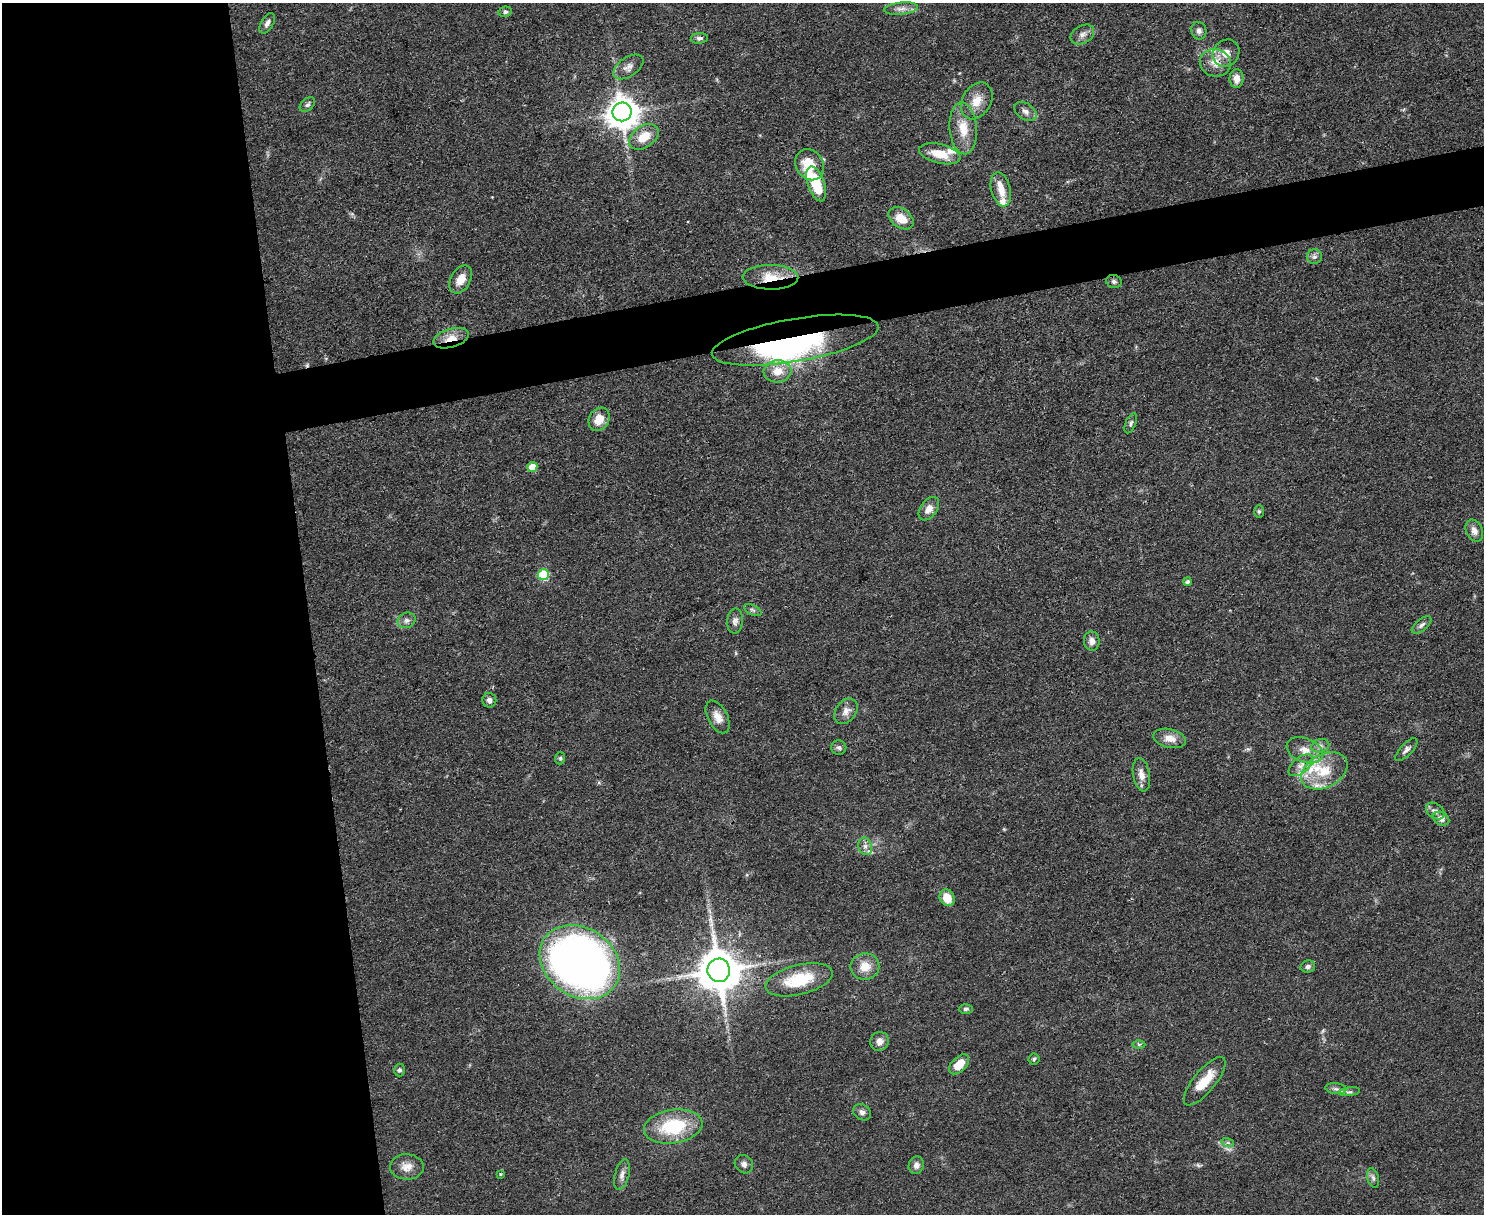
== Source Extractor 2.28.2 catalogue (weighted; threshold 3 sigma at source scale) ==
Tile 7 of 3 x 4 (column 1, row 3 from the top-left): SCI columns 136-1617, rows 1213-2424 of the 4832 x 4849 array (HDU 1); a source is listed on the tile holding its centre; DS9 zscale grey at full resolution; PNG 1486 x 1216 px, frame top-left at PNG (2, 3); each listed source drawn as its Kron ellipse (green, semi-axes under 4 px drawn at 4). Shown black and unused: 25% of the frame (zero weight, under 3 of 4 exposures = <1% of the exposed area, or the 3 px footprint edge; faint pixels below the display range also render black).
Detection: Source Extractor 2.28.2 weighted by HDU 2 'WHT'; one run over the whole footprint, this tile lists its part. Background 0.0514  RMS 0.0049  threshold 0.022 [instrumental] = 3 sigma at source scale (4.5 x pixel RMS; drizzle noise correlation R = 1.50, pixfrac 1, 0.05/0.05 arcsec/px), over >= 5 px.
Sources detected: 94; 1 too faint to see at this stretch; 1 inside a brighter object's white glare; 1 cosmic-ray / hot-pixel residue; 1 long thin detection or spike segment (spike, bleed or trail) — neither listed nor drawn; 10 inside a brighter listed object's ellipse — not listed separately; the other 80 listed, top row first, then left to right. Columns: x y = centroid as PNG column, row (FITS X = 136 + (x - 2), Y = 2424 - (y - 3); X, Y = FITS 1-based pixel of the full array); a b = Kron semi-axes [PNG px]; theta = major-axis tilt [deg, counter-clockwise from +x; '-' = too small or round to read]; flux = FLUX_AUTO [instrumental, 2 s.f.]
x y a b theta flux
901 9 17 6 6 3.1
505 12 6 5 - 1.1
267 23 11 6 59 2.1
1199 31 9 7 -71 1.9
1082 35 12 9 31 2.9
699 38 8 5 6 1.4
1226 53 14 12 48 5.4
1215 63 15 13 -12 6.4
628 67 17 9 34 3.4
1236 79 9 7 -89 4.1
977 101 20 14 59 7.3
307 104 9 6 42 1.4
1025 111 12 8 -35 2.7
622 112 9 9 - 840
963 128 26 13 -85 10
644 137 16 10 35 9
940 154 21 9 -13 10
810 165 16 13 -57 14
816 184 18 8 -71 20
1001 189 17 9 -76 6.1
901 218 14 9 -36 7.9
1314 257 8 7 - 1.7
770 277 28 12 -1 12
461 279 15 10 60 5.7
1114 281 8 6 -16 1.2
451 338 18 9 16 6.8
795 340 84 21 10 89
778 371 14 11 4 7.7
599 419 12 10 59 6.5
1131 423 10 5 68 1.2
532 467 5 5 - 9.3
929 509 13 8 54 3.9
1259 511 6 5 - 0.8
1474 531 11 8 -64 3.2
543 575 5 5 - 23
1188 582 4 4 - 1.3
753 610 9 5 -27 1.2
407 620 9 7 23 2.1
735 621 12 8 84 2.4
1421 625 12 5 40 1.8
1092 641 9 8 - 2.7
489 700 7 7 - 1.8
846 711 14 10 53 3.7
718 717 18 9 -61 4.7
1170 738 17 9 -13 5.2
1320 746 9 6 17 2
839 748 7 7 - 1.4
1305 750 19 12 -21 6.6
1406 750 14 6 46 2
560 758 6 5 - 0.86
1301 765 14 7 40 3.8
1324 771 25 16 28 15
1141 775 17 8 -79 3.9
1435 811 10 7 -37 2.3
1441 819 8 6 -26 3.1
865 846 9 6 -76 2.2
947 898 8 7 - 7.9
580 962 43 34 -35 370
1308 966 7 6 - 1.5
865 967 14 13 - 7.6
719 970 11 11 - 1900
799 980 34 15 14 21
966 1009 7 4 1 0.99
880 1041 9 9 - 3.2
1139 1044 6 4 0 0.88
1034 1059 5 5 - 0.83
959 1064 12 7 45 8.4
399 1070 6 5 - 1
1205 1081 30 11 50 11
1336 1089 10 5 -7 1.6
1349 1092 11 4 8 1.1
862 1112 9 7 -31 2
673 1126 29 16 9 30
1228 1143 6 4 -18 0.94
744 1164 10 8 -45 2.3
916 1165 9 7 72 2.3
407 1167 17 12 -2 5
500 1174 3 3 - 1
622 1175 16 7 76 2.7
1373 1178 10 5 -74 1.6
Overlapping masked pixels (flux is a lower limit): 4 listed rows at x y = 770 277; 451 338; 795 340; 719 970